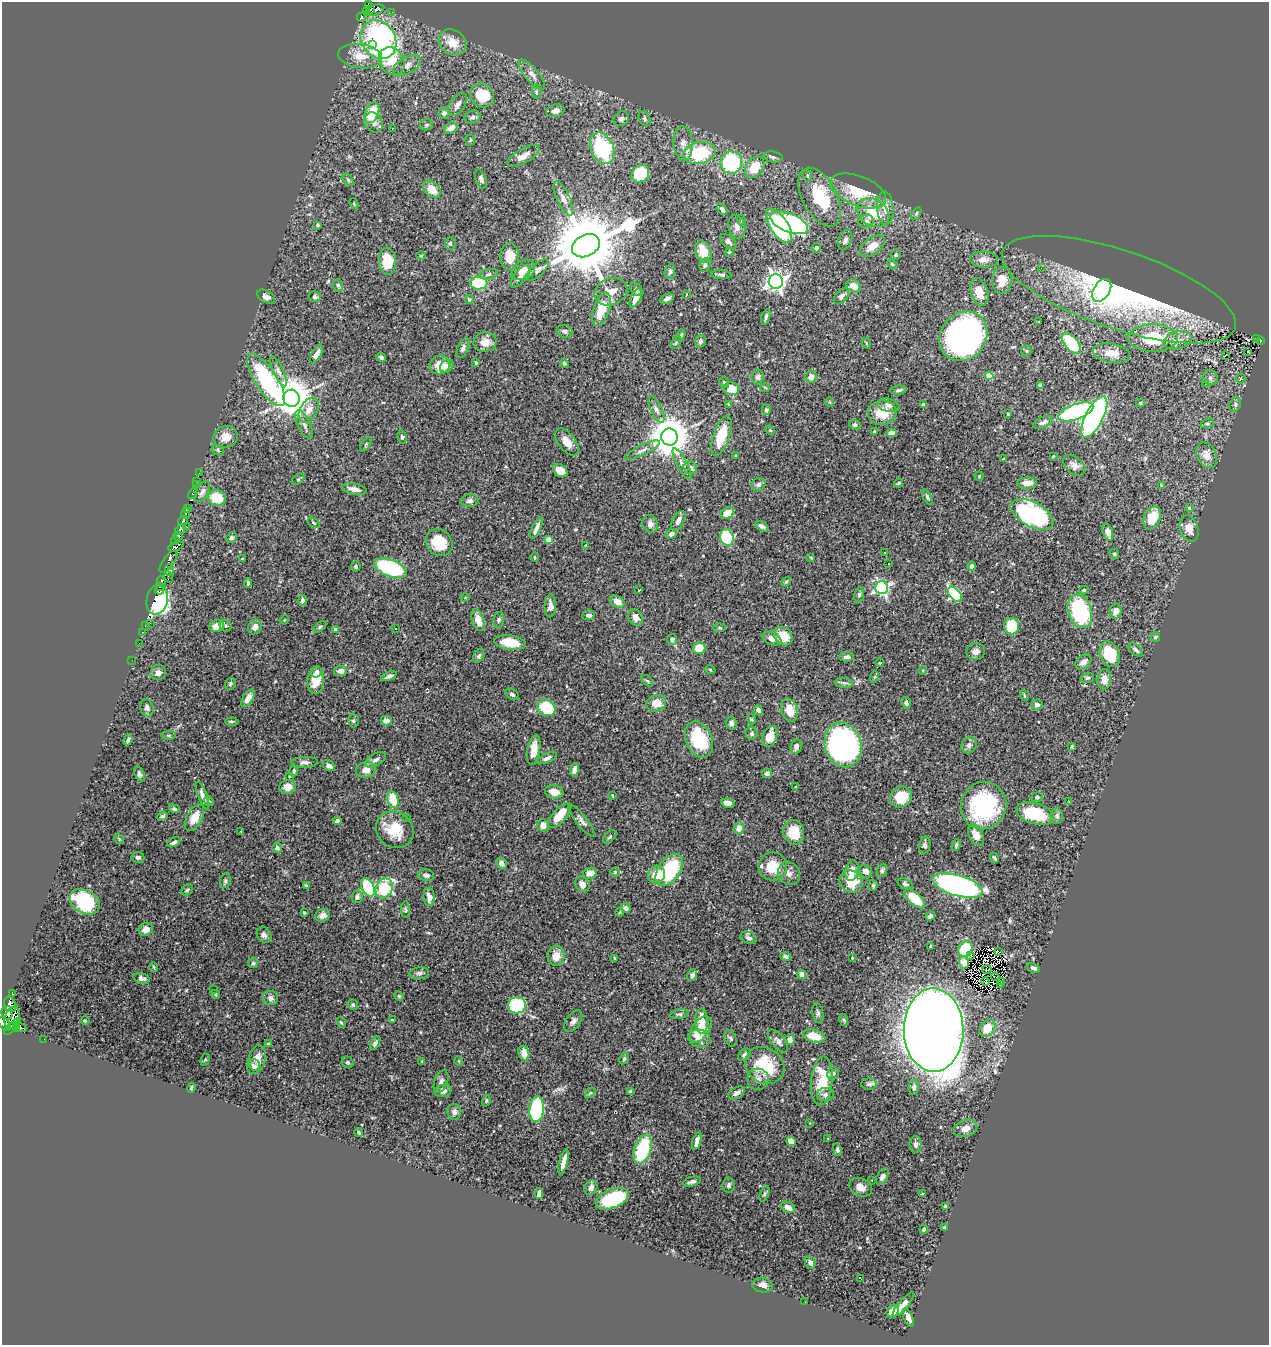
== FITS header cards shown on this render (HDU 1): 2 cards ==
NAXIS1  =                 1267
NAXIS2  =                 1343

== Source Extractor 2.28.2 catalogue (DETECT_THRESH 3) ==
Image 1267 x 1343 px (HDU 1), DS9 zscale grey, 1 PNG px = 1 image px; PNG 1271 x 1347 px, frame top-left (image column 1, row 1343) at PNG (2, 2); each listed source drawn as its Kron ellipse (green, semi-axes under 4 px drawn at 4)
Background 0.633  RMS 0.027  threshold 0.0809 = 3 sigma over >= 5 px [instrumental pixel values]
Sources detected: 499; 4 with non-positive FLUX_AUTO (blend fragments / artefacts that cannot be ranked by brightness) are neither listed nor drawn; the other 495 listed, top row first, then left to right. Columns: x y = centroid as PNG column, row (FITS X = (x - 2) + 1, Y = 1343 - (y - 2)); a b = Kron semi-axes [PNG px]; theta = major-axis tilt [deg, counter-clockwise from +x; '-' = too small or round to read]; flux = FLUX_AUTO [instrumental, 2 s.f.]
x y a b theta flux
369 3 3 2 - 24
370 9 4 2 - 55
375 10 10 5 20 120
367 12 4 2 - 8.7
392 12 3 3 - 2.4
361 17 4 3 - 61
378 40 20 17 -58 340
453 42 14 12 -34 29
372 45 3 3 - 16
360 56 22 12 -7 31
392 61 14 12 -54 57
407 65 15 8 27 12
532 75 19 6 -50 12
536 91 7 4 -84 2.8
482 95 12 11 - 55
457 104 13 7 55 8.9
556 111 9 6 13 12
372 113 11 6 67 64
444 113 5 5 - 5.2
473 117 8 6 21 5.8
621 119 8 6 35 5.3
645 119 8 5 -62 4.1
374 123 11 8 -52 10
427 125 6 5 - 3.5
451 128 7 5 33 12
392 129 2 2 - 1.4
470 140 5 4 - 3.1
683 143 17 10 -87 17
602 148 17 11 -66 160
700 153 16 11 12 110
523 156 18 7 30 15
773 157 9 5 -10 5.7
731 162 11 11 - 200
755 167 12 8 54 50
640 174 9 8 - 70
808 176 6 4 -71 2.5
481 179 10 5 -70 4.9
348 180 7 4 -54 3.3
432 189 10 7 -41 22
858 191 29 15 -21 69
820 197 32 17 -62 92
563 199 19 6 -66 12
354 204 5 3 - 1.6
885 208 17 8 -86 17
722 209 6 4 -57 7.3
873 213 17 13 -33 58
916 214 7 4 59 2.5
742 221 6 3 -72 2.2
866 221 7 6 - 6.5
789 223 20 9 -22 270
318 225 4 3 - 2.5
779 226 19 9 -57 210
737 227 12 8 -75 11
845 240 10 6 71 6.8
728 242 9 5 -41 5.7
450 243 6 5 - 3.3
586 246 14 10 27 22000
872 246 14 8 36 23
816 248 5 4 - 3.2
703 252 11 7 -68 32
729 252 4 3 - 1.7
896 255 5 5 - 3.4
421 256 5 3 - 1.8
510 256 13 9 85 26
984 260 14 8 -1 14
388 261 13 8 -85 42
892 264 6 3 -45 2
705 265 6 5 - 4.9
1041 268 3 2 - 2.3
523 270 12 9 31 16
538 270 14 6 44 6.7
670 272 7 5 80 4.1
489 274 9 5 10 5.6
721 275 10 3 -5 4.2
520 276 13 6 52 7.6
1002 280 13 10 85 33
776 281 7 7 - 1000
479 283 8 6 5 110
338 285 6 5 - 3.2
854 286 8 6 -32 17
636 289 7 5 -62 4.8
1102 290 12 8 56 33
1119 290 122 39 -18 480
611 292 17 13 25 27
979 292 14 8 -72 27
686 295 3 2 - 1.5
841 296 9 5 49 5.6
266 297 10 6 -30 8.2
315 297 6 5 - 3.6
636 298 10 5 63 18
469 299 5 4 - 2.7
667 299 7 4 23 5.7
601 309 17 8 72 45
766 317 8 4 73 4.4
1039 322 3 3 - 3
565 331 8 6 -14 6
681 335 6 4 56 3.9
963 336 26 22 52 700
1153 338 25 14 0 91
1256 338 3 2 - 3.9
1178 340 14 9 16 17
700 341 6 5 - 4.5
1260 341 4 4 - 24
485 342 11 9 11 17
676 342 7 4 64 2.6
866 343 5 3 - 1.6
1071 343 13 6 -51 86
463 348 10 5 66 5.6
1026 351 5 5 - 2.3
1248 351 3 2 - 2.1
1111 353 19 9 -9 22
317 354 10 4 62 12
1225 355 3 2 - 1.3
381 357 5 4 - 3.3
476 363 3 3 - 3.3
564 363 4 4 - 4.2
440 365 10 9 - 25
447 366 7 5 37 10
278 371 16 5 -65 9.2
989 376 4 4 - 30
758 377 7 6 - 4.7
811 377 6 6 - 11
1210 378 7 7 - 5.5
1241 379 5 4 - 2.4
266 380 30 11 -57 230
724 382 6 4 -60 3.2
1205 383 3 2 - 3.1
1040 386 4 3 - 3.6
765 388 5 3 - 1.5
731 389 7 6 - 29
899 390 8 4 8 4
292 398 8 8 - 4900
830 402 5 3 - 1.7
1140 403 4 4 - 1.9
728 404 4 2 - 1.2
923 404 3 3 - 5
1235 404 7 5 72 4
888 405 11 6 -13 7.6
309 410 14 8 61 19
656 410 14 5 -64 7.5
766 410 5 4 - 3.8
1076 412 18 7 20 340
882 413 14 12 2 36
1008 414 3 2 - 1.2
1094 417 22 9 63 460
1043 422 10 5 24 7.7
1207 423 7 4 19 3
304 424 15 6 -64 9.1
855 425 6 5 - 3.8
770 430 5 3 - 1.6
874 432 3 3 - 2
891 433 5 4 - 4.8
721 436 21 8 72 58
226 437 12 11 - 18
402 437 7 4 -80 3.1
669 437 8 8 - 5500
567 442 16 8 -52 18
366 444 8 4 55 2.7
218 450 6 5 - 2.9
642 450 19 5 26 9.5
736 455 3 2 - 1.4
1207 455 13 9 -62 16
1053 456 3 2 - 1.9
1003 459 3 2 - 1.1
682 464 17 5 -62 9.4
1074 465 13 8 -38 11
690 468 7 6 - 9.3
560 471 8 6 -36 21
199 473 2 2 - 1.2
979 476 4 4 - 2.2
298 479 7 4 36 2.9
196 481 3 2 - 8.3
899 483 5 3 - 2.4
1027 483 10 5 3 15
758 484 7 6 - 5.2
197 485 4 2 - 4.5
1161 485 4 4 - 1.9
354 489 12 5 -11 11
202 492 11 6 61 7.8
193 494 5 3 - 49
927 497 8 4 -62 3.3
217 498 9 8 - 56
469 501 9 6 10 6
1189 508 4 4 - 2.3
187 509 4 3 - 45
186 513 6 3 80 110
728 513 7 5 26 26
1032 514 23 12 -28 250
1152 518 12 8 68 48
183 521 5 3 - 71
678 521 10 6 61 9.4
314 523 7 3 -36 2.1
650 524 9 7 -63 7.6
762 526 7 4 -34 6.7
187 527 4 2 - 44
536 528 12 4 66 9.4
1189 528 13 9 -73 23
180 530 6 4 50 290
1108 532 8 5 -72 11
671 534 5 4 - 6.9
178 536 4 4 - 330
727 537 8 6 -72 84
231 538 5 5 - 4.1
549 540 4 4 - 17
175 541 4 3 - 62
439 542 14 12 -49 54
585 545 2 2 - 1.1
176 546 8 3 22 140
885 553 4 3 - 1.8
1114 554 5 4 - 2.5
534 557 5 3 - 1.9
811 558 4 4 - 1.7
242 559 3 2 - 1.2
168 561 13 5 53 93
888 564 3 2 - 1.8
356 566 5 5 - 3.7
972 566 4 4 - 5.4
390 568 17 8 -21 200
169 570 6 4 -87 40
169 577 6 2 -79 2.6
161 581 5 4 - 11
786 582 5 4 - 2
248 583 4 3 - 4.2
159 587 4 2 - 43
882 588 6 6 - 420
159 590 4 2 - 35
639 590 3 3 - 1.5
1084 590 5 3 - 2.2
955 594 9 5 -49 140
859 595 7 5 81 3.4
465 597 5 3 - 1.4
157 600 15 10 78 980
302 600 5 4 - 4.3
617 602 8 5 -31 14
550 606 11 5 88 9.4
1080 611 17 11 -72 150
1116 611 7 6 - 13
589 615 6 5 - 6
636 618 9 6 -54 12
284 620 5 3 - 1.6
478 620 11 6 -73 19
499 620 8 5 75 3.9
150 623 2 2 - 13
145 626 2 2 - 5.8
217 626 7 6 - 15
226 626 6 5 - 3.6
1012 626 8 7 - 60
255 627 8 6 61 8.4
320 627 7 4 37 3
720 628 6 4 -7 2.3
395 629 3 2 - 1.6
335 630 4 4 - 6.8
142 632 2 2 - 4.6
783 636 10 8 -49 37
1155 637 5 4 - 2
672 639 5 5 - 5.5
771 639 10 6 -21 12
510 642 16 7 -9 41
139 643 2 2 - 2
699 648 6 5 - 34
1136 650 8 5 -40 5.7
975 651 9 8 - 8.9
1110 654 13 9 -66 71
479 656 7 5 61 4.4
846 657 7 4 4 4.8
132 660 2 2 - 2.3
1083 662 9 6 39 12
880 663 4 3 - 1.4
710 669 5 3 - 1.5
923 670 3 2 - 1.4
340 671 6 5 - 13
317 672 6 5 - 5.3
158 673 8 7 - 9.9
389 676 8 4 22 6.5
874 677 6 3 69 2.1
1087 678 7 5 17 3
1104 679 10 7 85 18
316 680 14 8 83 34
647 681 7 4 -45 2.7
844 683 9 5 -7 4.3
230 684 6 5 - 4
512 694 7 5 -33 4.5
1024 695 5 3 - 1.7
248 698 10 5 59 12
656 703 10 8 12 22
906 703 6 4 -73 3.3
1037 705 6 5 - 6.7
147 708 9 6 -72 6.9
546 708 9 8 - 87
758 710 5 4 - 6.2
789 710 12 8 -73 23
751 719 5 3 - 1.6
232 721 7 3 0 2.7
353 721 7 5 89 3.6
386 721 5 4 - 11
731 723 6 5 - 5
752 734 6 5 - 4
169 735 7 4 0 2.6
770 737 11 7 71 20
699 739 19 13 -66 84
128 740 6 3 65 4.4
843 745 23 18 -73 510
969 745 8 7 - 6.1
796 746 8 5 80 5.8
1072 746 4 3 - 2.3
534 750 15 6 81 25
547 758 10 4 23 6.6
375 760 11 6 29 7
305 762 13 5 2 7.1
329 765 7 5 -39 7.4
366 770 10 8 20 16
575 770 6 4 72 9.6
294 771 5 4 - 3
767 773 5 4 - 5.3
139 774 8 5 -62 4.3
289 776 3 2 - 1.6
288 787 8 6 4 17
796 787 4 3 - 1.7
554 792 9 6 -10 17
202 795 15 5 -70 11
612 795 3 2 - 1.3
901 797 11 10 - 38
1037 797 5 5 - 3.6
393 800 8 5 -77 44
209 801 5 4 - 3
1069 802 3 3 - 1.3
728 803 7 4 -18 15
984 806 24 22 64 180
174 809 5 4 - 3.3
1035 814 19 10 -16 71
559 815 15 6 50 34
162 816 5 4 - 3.3
1057 816 7 6 - 5.4
194 818 15 7 61 28
407 818 3 2 - 1.1
337 821 4 4 - 4.3
582 821 20 5 -52 8.3
543 825 6 5 - 13
739 828 6 5 - 15
395 830 20 17 -35 51
241 831 3 3 - 1.7
794 832 12 10 -79 43
976 835 11 7 -63 17
610 837 8 5 44 3.4
119 839 5 3 - 1.7
174 842 7 4 29 5.6
925 845 8 5 81 6.5
956 845 6 4 68 3.3
277 848 5 5 - 4.7
138 857 6 5 - 4.6
994 858 5 2 - 2.8
501 863 6 5 - 6.1
773 866 14 14 - 46
669 870 18 10 54 160
852 870 10 6 78 18
882 870 7 5 68 3.5
866 871 7 6 - 9.9
615 872 4 4 - 2.2
590 873 7 5 11 17
789 873 12 10 -57 12
426 875 8 6 -12 6
657 875 9 8 - 37
225 881 7 5 80 3.5
851 881 12 10 -43 45
582 884 8 6 -50 12
905 884 8 5 -21 3.5
873 885 5 4 - 3
957 885 26 10 -16 530
306 886 4 3 - 2.7
368 887 10 6 -63 110
384 888 10 8 60 120
187 890 6 4 43 3
357 897 6 5 - 6.7
429 897 9 5 -86 11
915 899 12 6 -42 55
85 902 16 11 -32 160
626 908 5 4 - 5.6
406 910 8 4 -89 3.2
304 912 3 3 - 3.5
620 912 4 4 - 2
323 915 7 6 - 10
930 916 5 3 - 4.5
146 929 7 6 - 14
264 935 8 7 - 6.2
749 938 8 5 -23 6.4
931 946 3 3 - 2.6
965 949 8 6 59 83
998 952 4 3 - 3.2
971 955 3 2 - 3.1
556 956 10 8 -89 21
785 956 5 4 - 5.7
615 958 4 3 - 1.9
852 958 3 2 - 1.9
964 962 6 5 - 6.7
253 963 5 5 - 3
154 967 5 3 - 1.5
1033 968 7 4 -25 4.4
987 969 4 3 - 2.3
419 973 10 6 8 5.2
802 974 4 4 - 26
692 975 6 4 64 6.6
995 977 4 2 - 1.5
141 978 8 5 -14 6.5
985 981 4 2 - 2.2
1002 981 3 2 - 1.6
1000 984 3 2 - 0.41
214 989 2 2 - 11
12 994 3 3 - 33
216 994 4 4 - 2.5
399 996 5 4 - 2
271 998 7 7 - 7.9
10 1004 8 6 -69 310
353 1005 5 5 - 3.3
517 1005 9 8 - 110
7 1013 7 5 -80 290
818 1013 10 5 -80 4.5
679 1014 9 4 10 4
12 1018 12 7 74 160
392 1020 3 3 - 1.7
844 1020 6 3 -71 2.4
85 1021 4 3 - 1.8
573 1021 12 7 55 7.1
701 1021 12 6 -88 24
341 1022 5 3 - 2.2
4 1024 8 5 -49 430
13 1026 11 3 45 130
20 1027 7 3 -29 16
987 1028 9 7 56 34
17 1029 4 3 - 74
700 1029 15 8 55 42
934 1030 41 30 -89 5200
814 1036 11 6 -13 26
699 1038 11 9 -14 15
731 1038 9 5 -65 3.8
44 1039 2 2 - 2.5
790 1039 5 5 - 8.2
778 1041 14 6 -50 9.4
375 1043 7 4 61 5.3
268 1044 3 2 - 2.1
524 1053 7 5 -75 20
744 1055 7 5 46 4.2
257 1058 13 8 80 17
624 1058 6 4 63 2.6
205 1060 6 4 62 2.5
422 1061 3 3 - 2
459 1061 5 3 - 1.5
348 1062 6 5 - 4.7
765 1065 20 17 -35 81
254 1067 7 6 - 6.5
833 1073 6 5 - 4.3
758 1079 11 10 - 11
441 1081 11 6 68 7.4
822 1081 24 10 85 66
869 1084 8 5 -3 4.4
914 1087 8 5 89 5.5
191 1088 5 3 - 2.3
443 1091 8 6 8 7.9
631 1092 4 4 - 4
590 1093 6 3 45 2.1
737 1093 9 5 27 6.5
826 1094 8 6 0 7.6
486 1101 6 4 71 2.5
537 1109 13 7 84 200
454 1112 8 7 - 7.8
810 1123 3 3 - 1.1
966 1128 12 8 17 15
359 1133 4 3 - 2.7
828 1138 4 2 - 1.3
697 1141 9 4 72 7.9
791 1141 5 4 - 14
916 1145 8 6 -89 6.3
643 1149 15 8 71 110
837 1150 6 4 -78 3.5
564 1162 13 4 75 13
882 1177 9 5 58 7.3
872 1180 3 2 - 2.3
692 1182 9 4 13 5.8
729 1185 7 6 - 4.3
860 1187 12 8 -25 15
591 1188 8 6 69 8.1
539 1193 5 4 - 7
764 1194 8 4 67 3
922 1194 3 3 - 2.2
612 1199 17 9 21 130
788 1207 7 5 -27 13
945 1207 4 3 - 4.4
944 1227 4 3 - 1.7
924 1229 4 3 - 2.8
810 1262 6 5 - 7
861 1279 3 3 - 26
762 1285 10 7 -10 10
805 1302 2 2 - 0.81
903 1304 15 4 49 13
893 1311 7 5 52 19
908 1318 9 4 -66 9.4
At the frame edge (FLAGS 8, measured only in part): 1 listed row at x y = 4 1024
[4 non-positive-flux detections neither listed nor drawn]